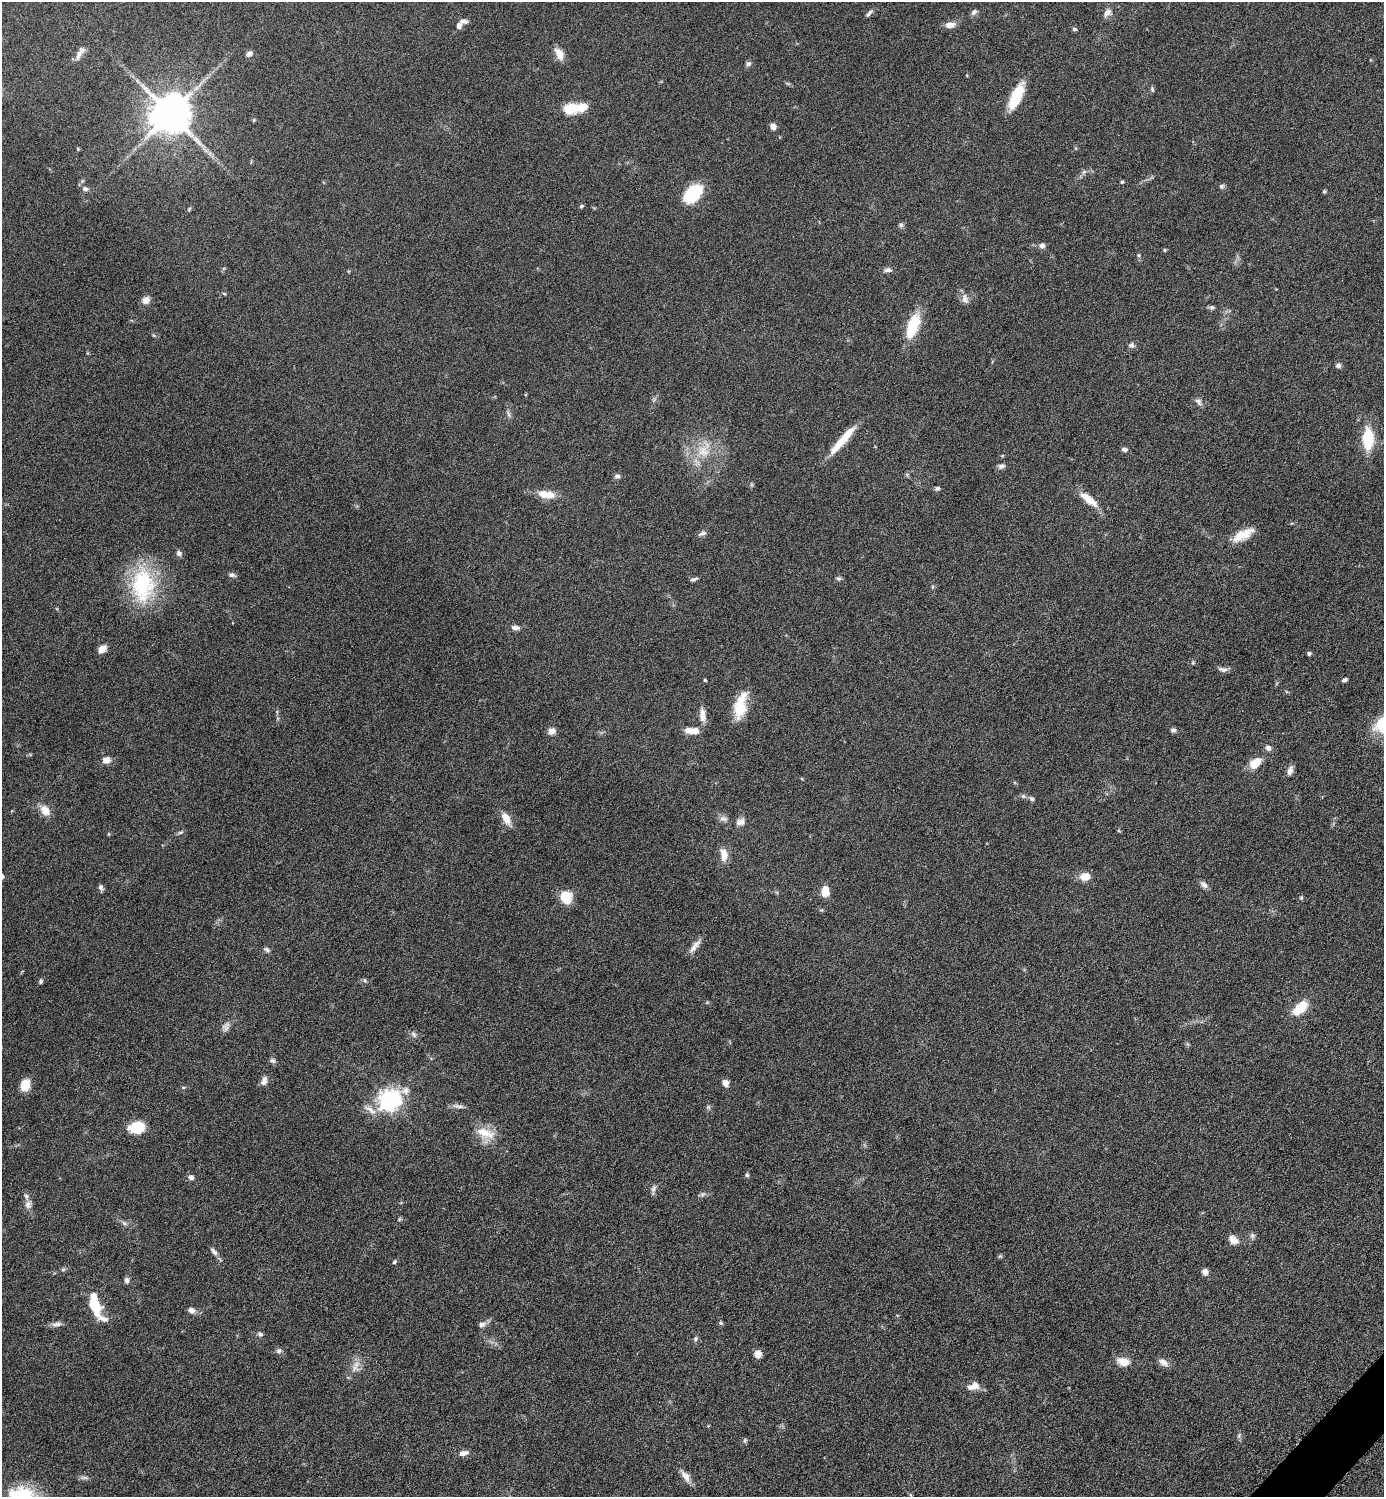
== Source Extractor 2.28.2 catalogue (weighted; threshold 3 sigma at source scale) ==
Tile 6 of 4 x 4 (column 2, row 2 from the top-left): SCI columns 1690-3071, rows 3000-4494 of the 6002 x 6002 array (HDU 1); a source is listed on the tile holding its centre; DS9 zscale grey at full resolution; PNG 1386 x 1499 px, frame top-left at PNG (2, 2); no overlay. Shown black and unused: <1% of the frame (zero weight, under 6 of 12 exposures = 1% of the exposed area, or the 3 px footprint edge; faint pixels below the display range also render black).
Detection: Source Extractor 2.28.2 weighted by HDU 2 'WHT'; one run over the whole footprint, this tile lists its part. Background 0.0871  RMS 0.0038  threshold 0.0156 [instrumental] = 3 sigma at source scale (4.09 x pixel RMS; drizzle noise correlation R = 1.36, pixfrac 0.8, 0.05/0.05 arcsec/px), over >= 5 px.
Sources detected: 144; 1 long thin detection or spike segment (spike, bleed or trail) — not listed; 5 inside a brighter listed object's ellipse — not listed separately; the other 138 listed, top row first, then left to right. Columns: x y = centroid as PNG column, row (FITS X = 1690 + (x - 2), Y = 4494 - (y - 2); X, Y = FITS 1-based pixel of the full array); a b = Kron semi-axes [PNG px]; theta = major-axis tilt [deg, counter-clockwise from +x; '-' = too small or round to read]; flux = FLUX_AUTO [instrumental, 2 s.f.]
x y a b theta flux
974 12 9 6 45 1
869 13 10 4 50 0.93
1107 13 12 8 46 1.9
950 25 12 7 8 2.6
459 26 8 6 71 1.5
1074 29 6 4 -15 0.61
249 54 7 5 28 1.6
559 54 14 8 -61 3.7
78 55 17 7 76 1.9
748 64 7 5 22 0.99
1152 89 8 5 -80 0.62
1016 97 26 9 65 14
573 108 25 9 9 13
170 114 11 11 - 1300
254 120 5 4 - 0.47
773 127 7 6 - 1.9
78 149 5 3 - 0.29
210 154 7 4 -71 0.86
1084 172 7 6 - 0.93
1122 182 5 4 - 0.43
1221 186 7 5 20 0.69
85 189 9 6 -19 1.1
1324 191 4 4 - 0.54
693 193 22 13 46 15
581 206 6 4 22 0.51
189 209 7 4 46 0.45
901 225 6 6 - 0.77
1042 246 6 6 - 1.5
1164 250 5 3 - 0.37
1138 255 5 4 - 0.45
888 270 10 6 6 1.3
224 294 5 3 - 0.37
965 299 14 8 -76 2
146 300 8 7 - 2.6
1212 307 7 6 - 0.71
913 326 27 12 69 13
1131 345 7 6 - 1.1
1338 365 7 6 - 0.96
1198 401 11 7 -57 1.4
508 414 11 4 -67 0.95
1368 439 23 11 -90 13
841 441 40 8 49 8.8
1124 449 7 5 -8 0.98
703 451 20 16 -41 8.5
1001 466 8 6 14 1.2
617 476 8 6 13 1
937 488 6 5 - 0.76
547 494 23 9 -6 5.4
1089 499 29 9 -38 5.4
702 533 11 5 22 1.2
1243 535 28 11 28 6.7
179 553 7 6 - 1.2
232 575 9 5 -13 0.97
839 578 7 6 - 0.73
694 579 10 4 17 0.8
143 585 48 30 -89 29
515 628 12 6 -7 1.5
102 649 8 6 42 3.3
1309 654 4 4 - 0.78
1224 670 11 6 1 1.3
705 680 4 3 - 0.36
1344 680 6 4 33 0.85
740 708 22 15 83 9.9
702 715 18 7 -86 2.9
1382 726 28 19 74 14
1173 730 7 6 - 0.91
552 731 10 8 13 1.9
693 731 15 6 -5 4.4
1268 748 7 6 - 1.4
106 760 8 7 - 2.5
1255 763 15 9 39 5.5
1290 771 11 7 75 1.8
1023 796 6 6 - 0.73
1032 799 7 5 -56 0.78
45 810 13 9 -50 3.9
506 818 15 8 -59 3.9
723 819 12 7 -7 1.4
740 822 11 8 20 1.9
181 832 8 4 26 0.67
108 834 5 3 - 0.3
724 855 15 8 -78 3.7
1085 876 12 9 12 3.8
1204 885 10 7 -50 1.4
101 887 8 5 -72 0.93
825 891 11 8 88 4.3
566 897 12 10 -72 8.6
1301 898 5 5 - 0.47
695 946 20 7 52 2.6
267 950 9 5 -27 0.84
365 980 6 4 -45 0.53
41 981 6 5 - 0.68
1300 1008 20 10 42 8.2
226 1027 13 8 69 1.7
414 1034 9 6 -52 1.1
272 1061 8 6 -13 0.84
264 1081 12 7 67 1.7
725 1083 8 6 -58 1.8
25 1085 12 9 71 5.6
183 1087 6 3 -18 0.37
405 1090 12 10 27 2.3
389 1100 8 7 - 220
708 1107 7 4 -72 0.56
370 1110 21 7 -35 2.7
136 1127 19 12 8 8.4
485 1133 28 13 -19 6.6
747 1175 6 5 - 0.62
191 1177 7 6 - 1.2
653 1189 11 6 66 1.1
702 1194 8 5 20 0.81
28 1204 11 9 -74 1.9
399 1219 6 4 71 0.42
124 1223 7 4 -44 0.77
1252 1236 7 5 -70 0.85
1233 1239 12 8 -43 2.9
214 1252 11 5 -50 1.4
1000 1256 6 4 43 0.48
394 1262 5 4 - 0.58
63 1269 6 5 - 0.57
1205 1272 7 6 - 1.8
126 1280 8 6 -77 1.1
95 1305 19 10 -67 12
191 1310 7 6 - 2.1
721 1323 5 5 - 0.62
56 1324 14 7 11 1.6
482 1324 10 7 32 1.4
260 1334 8 6 -38 0.85
695 1339 6 5 - 0.66
279 1351 8 7 - 0.97
758 1354 7 7 - 2.7
1124 1362 13 8 -16 4.7
1163 1362 13 7 -32 2.1
354 1368 15 11 -30 2.9
974 1386 15 8 19 3.3
1239 1436 8 4 -90 0.68
745 1440 7 5 82 0.57
464 1453 13 6 11 1.7
685 1476 17 8 -56 2.8
84 1478 13 4 -3 0.96
Isophote crosses this tile's border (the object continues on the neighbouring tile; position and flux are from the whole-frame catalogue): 1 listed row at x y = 1382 726